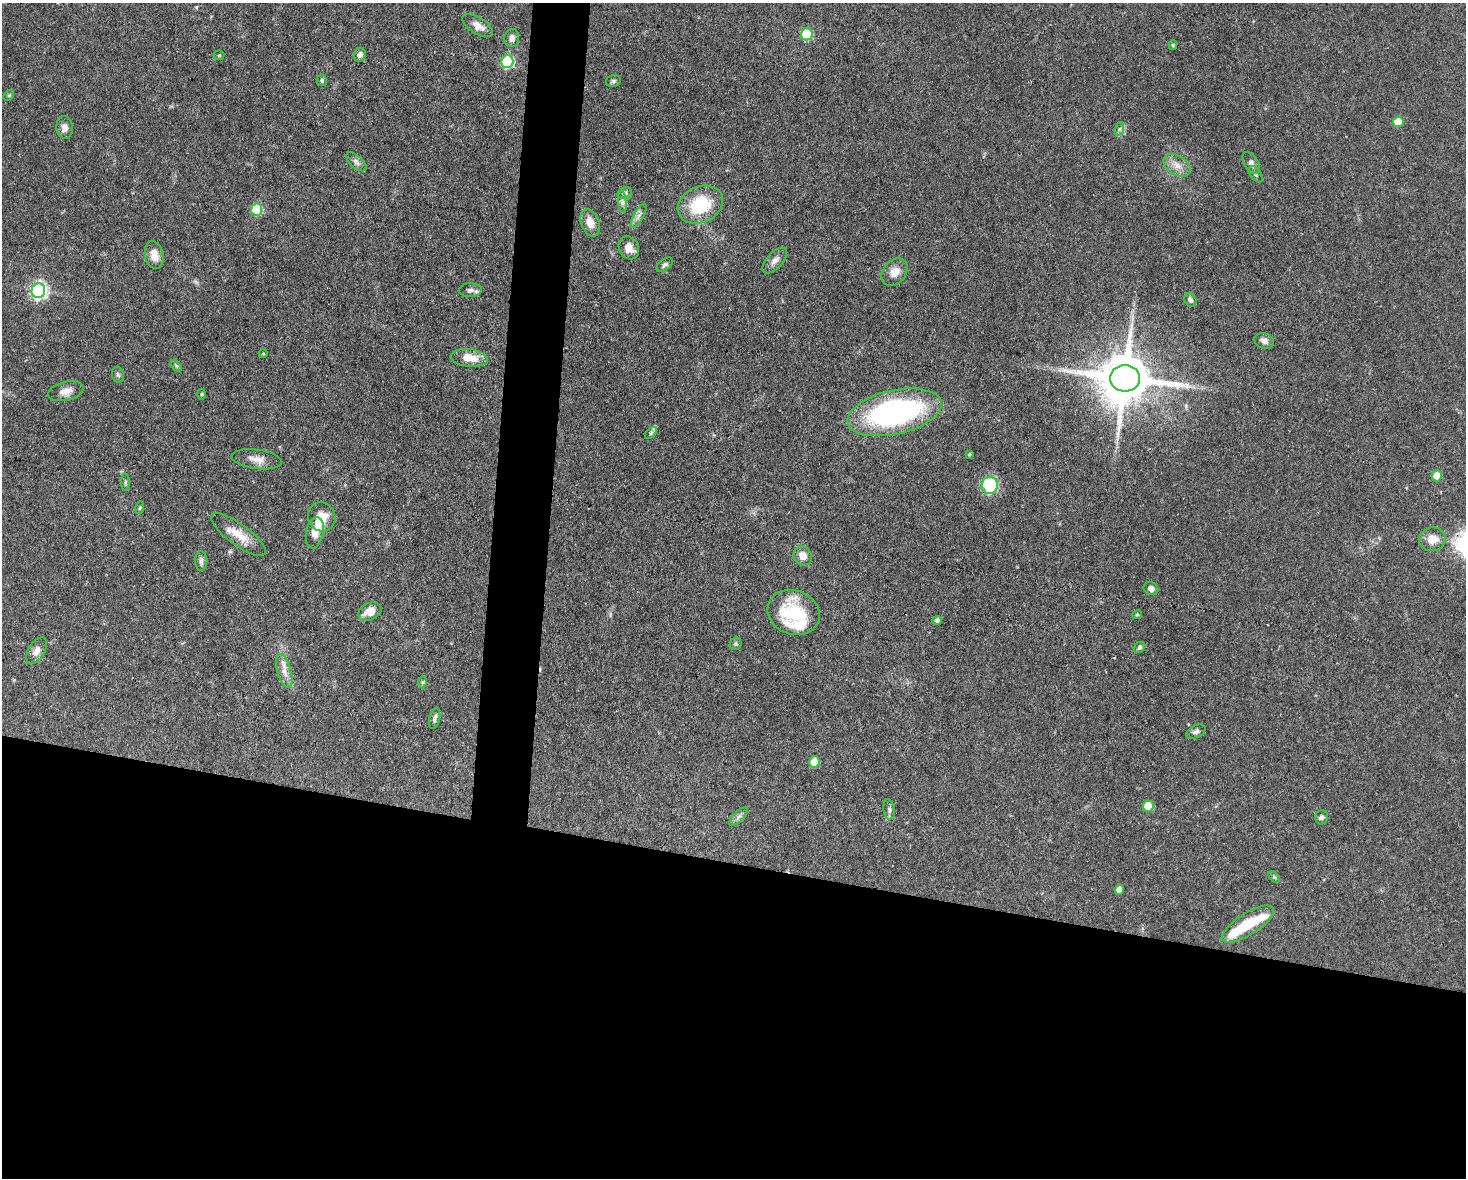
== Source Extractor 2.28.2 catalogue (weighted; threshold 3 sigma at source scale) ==
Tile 11 of 3 x 4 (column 2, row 4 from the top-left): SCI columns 1688-3151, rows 1-1176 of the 4725 x 4704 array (HDU 1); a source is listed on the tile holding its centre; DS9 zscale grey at full resolution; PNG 1468 x 1180 px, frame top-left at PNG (2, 3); each listed source drawn as its Kron ellipse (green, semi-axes under 4 px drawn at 4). Shown black and unused: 29% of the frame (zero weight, under 3 of 4 exposures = <1% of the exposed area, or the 3 px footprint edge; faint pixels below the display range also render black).
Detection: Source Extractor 2.28.2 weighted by HDU 2 'WHT'; one run over the whole footprint, this tile lists its part. Background 0.0737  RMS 0.004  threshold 0.0182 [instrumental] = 3 sigma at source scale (4.5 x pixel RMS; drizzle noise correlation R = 1.50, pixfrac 1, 0.05/0.05 arcsec/px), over >= 5 px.
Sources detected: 81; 2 inside a brighter object's white glare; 1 cosmic-ray / hot-pixel residue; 1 long thin detection or spike segment (spike, bleed or trail) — neither listed nor drawn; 4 inside a brighter listed object's ellipse — not listed separately; the other 73 listed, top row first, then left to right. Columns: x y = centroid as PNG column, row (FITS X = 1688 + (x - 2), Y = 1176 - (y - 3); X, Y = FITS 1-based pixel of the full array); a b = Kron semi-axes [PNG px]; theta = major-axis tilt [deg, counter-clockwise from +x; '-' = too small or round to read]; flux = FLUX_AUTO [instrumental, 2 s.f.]
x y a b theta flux
478 26 17 8 -31 3.7
807 34 6 5 - 26
512 38 9 7 82 2.2
1173 45 5 4 - 0.69
219 55 5 5 - 0.52
360 55 7 6 - 1.5
507 62 6 6 - 40
322 80 6 5 - 0.69
613 81 7 5 15 0.88
9 95 6 4 45 0.53
1398 122 5 5 - 9.7
65 127 11 8 -88 2.2
1119 129 7 4 71 0.87
356 162 12 6 -42 1.5
1251 163 12 7 -59 1.9
1177 165 14 9 -31 3.8
1256 174 9 5 -55 0.98
625 193 7 5 16 1.1
622 202 11 4 -85 1.2
700 205 23 18 25 19
257 210 6 5 - 23
639 216 13 4 60 1.9
590 223 14 9 -69 4.7
629 248 12 9 -63 3.9
154 255 14 9 -79 4.1
775 260 16 8 48 2.5
665 265 9 5 38 1.2
894 272 15 11 51 4.3
470 290 11 7 1 1.5
38 291 7 7 - 120
1190 300 7 5 -56 1
1264 341 10 7 -20 2.2
263 354 4 3 - 0.31
469 358 19 8 -7 6.6
176 366 7 4 -45 0.65
118 375 8 6 -73 0.93
1125 378 15 13 -5 2500
66 391 18 9 12 4
201 394 5 3 - 0.43
894 412 48 22 13 87
651 433 7 4 46 0.8
969 454 4 3 - 0.47
257 459 25 9 -8 3.9
1437 476 5 5 - 9.9
125 482 8 4 -89 0.69
990 485 8 8 - 24
140 507 6 4 81 0.54
322 517 15 13 -63 5.9
315 533 16 8 80 4.1
238 535 33 10 -36 7.1
1432 539 13 12 - 4.9
803 556 10 9 - 3.8
201 561 10 6 -89 1.4
1151 589 7 6 - 2
370 611 12 8 25 4.8
794 612 26 22 -20 22
1137 615 5 4 - 0.47
937 621 5 4 - 1.3
736 644 6 5 - 0.67
1140 647 6 5 - 0.88
36 651 15 8 59 2.9
284 671 17 7 -75 3.3
422 682 6 4 -90 0.64
435 718 10 5 77 1.2
1196 732 10 6 27 1.3
814 762 6 5 - 7.2
1148 806 5 5 - 12
889 810 10 5 -82 1.3
738 817 12 5 45 1.5
1322 817 7 6 - 1.2
1274 877 7 4 -44 0.56
1119 890 5 4 - 3.4
1248 924 30 10 32 14
Overlapping masked pixels (flux is a lower limit): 1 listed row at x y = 1125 378